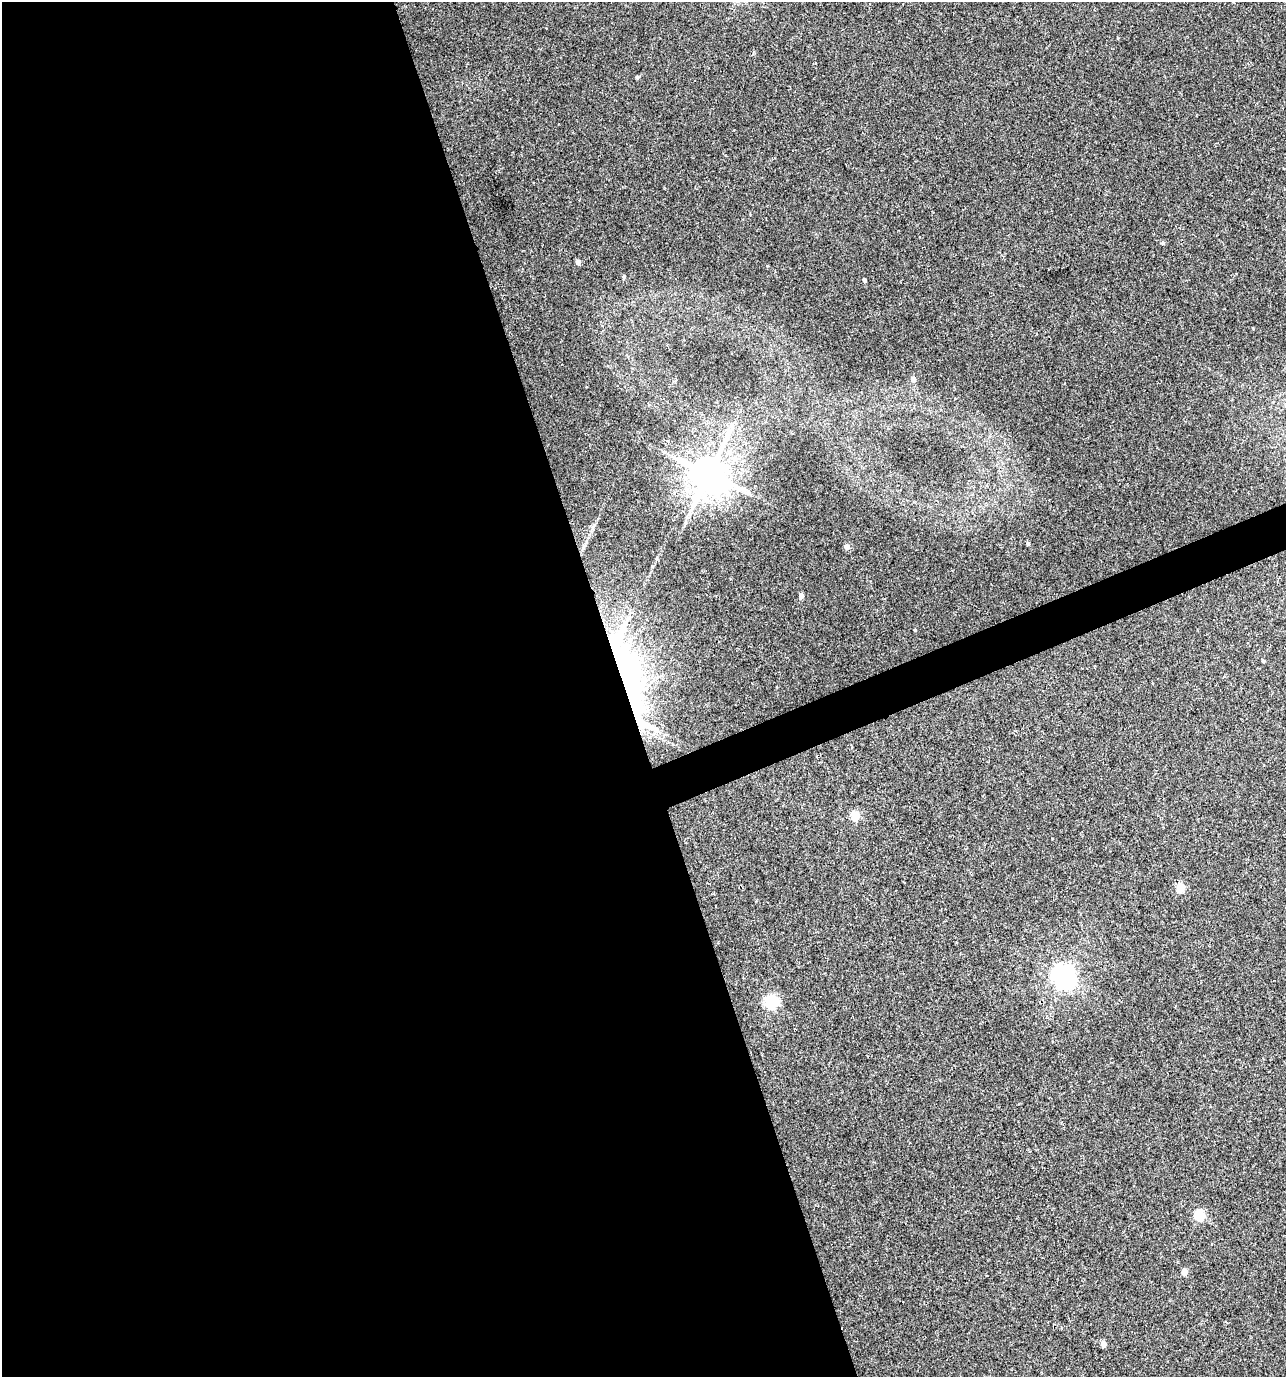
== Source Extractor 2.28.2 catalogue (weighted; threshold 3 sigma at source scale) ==
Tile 9 of 4 x 4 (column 1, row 3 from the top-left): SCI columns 133-1416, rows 1378-2752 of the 5346 x 5507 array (HDU 1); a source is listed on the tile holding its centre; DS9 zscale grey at full resolution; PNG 1288 x 1379 px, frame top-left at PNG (2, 2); no overlay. Shown black and unused: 50% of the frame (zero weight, under 3 of 4 exposures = <1% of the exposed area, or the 3 px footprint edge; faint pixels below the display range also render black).
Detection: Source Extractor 2.28.2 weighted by HDU 2 'WHT'; one run over the whole footprint, this tile lists its part. Background 0.0212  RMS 0.0066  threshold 0.0299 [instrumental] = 3 sigma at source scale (4.5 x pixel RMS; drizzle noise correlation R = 1.50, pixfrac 1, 0.0396/0.0396 arcsec/px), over >= 5 px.
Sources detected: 23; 2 inside a brighter object's white glare — not listed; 1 inside a brighter listed object's ellipse — not listed separately; the other 20 listed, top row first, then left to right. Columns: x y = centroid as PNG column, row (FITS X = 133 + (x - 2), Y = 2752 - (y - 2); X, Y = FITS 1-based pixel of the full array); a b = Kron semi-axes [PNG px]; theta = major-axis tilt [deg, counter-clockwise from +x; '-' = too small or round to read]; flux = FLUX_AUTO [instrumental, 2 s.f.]
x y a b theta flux
637 77 4 4 - 1.1
578 262 5 4 - 2.6
624 276 5 4 - 1
864 280 4 3 - 1.5
913 379 5 5 - 3.4
709 474 11 10 - 1900
690 513 7 4 71 1.7
1028 543 5 4 - 1.1
847 547 6 5 - 2.8
801 596 5 5 - 2.3
915 630 3 3 - 0.6
1263 661 4 3 - 0.85
626 676 96 32 -73 170
855 816 5 5 - 23
1180 887 5 5 - 23
1063 974 7 6 - 260
771 1002 6 6 - 100
1199 1215 5 5 - 36
1184 1272 5 4 - 8.5
1103 1344 4 4 - 5.8
Overlapping masked pixels (flux is a lower limit): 1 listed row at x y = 626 676
Unlisted compact peaks at least as high as the median listed source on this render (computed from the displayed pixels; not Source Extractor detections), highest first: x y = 1163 243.